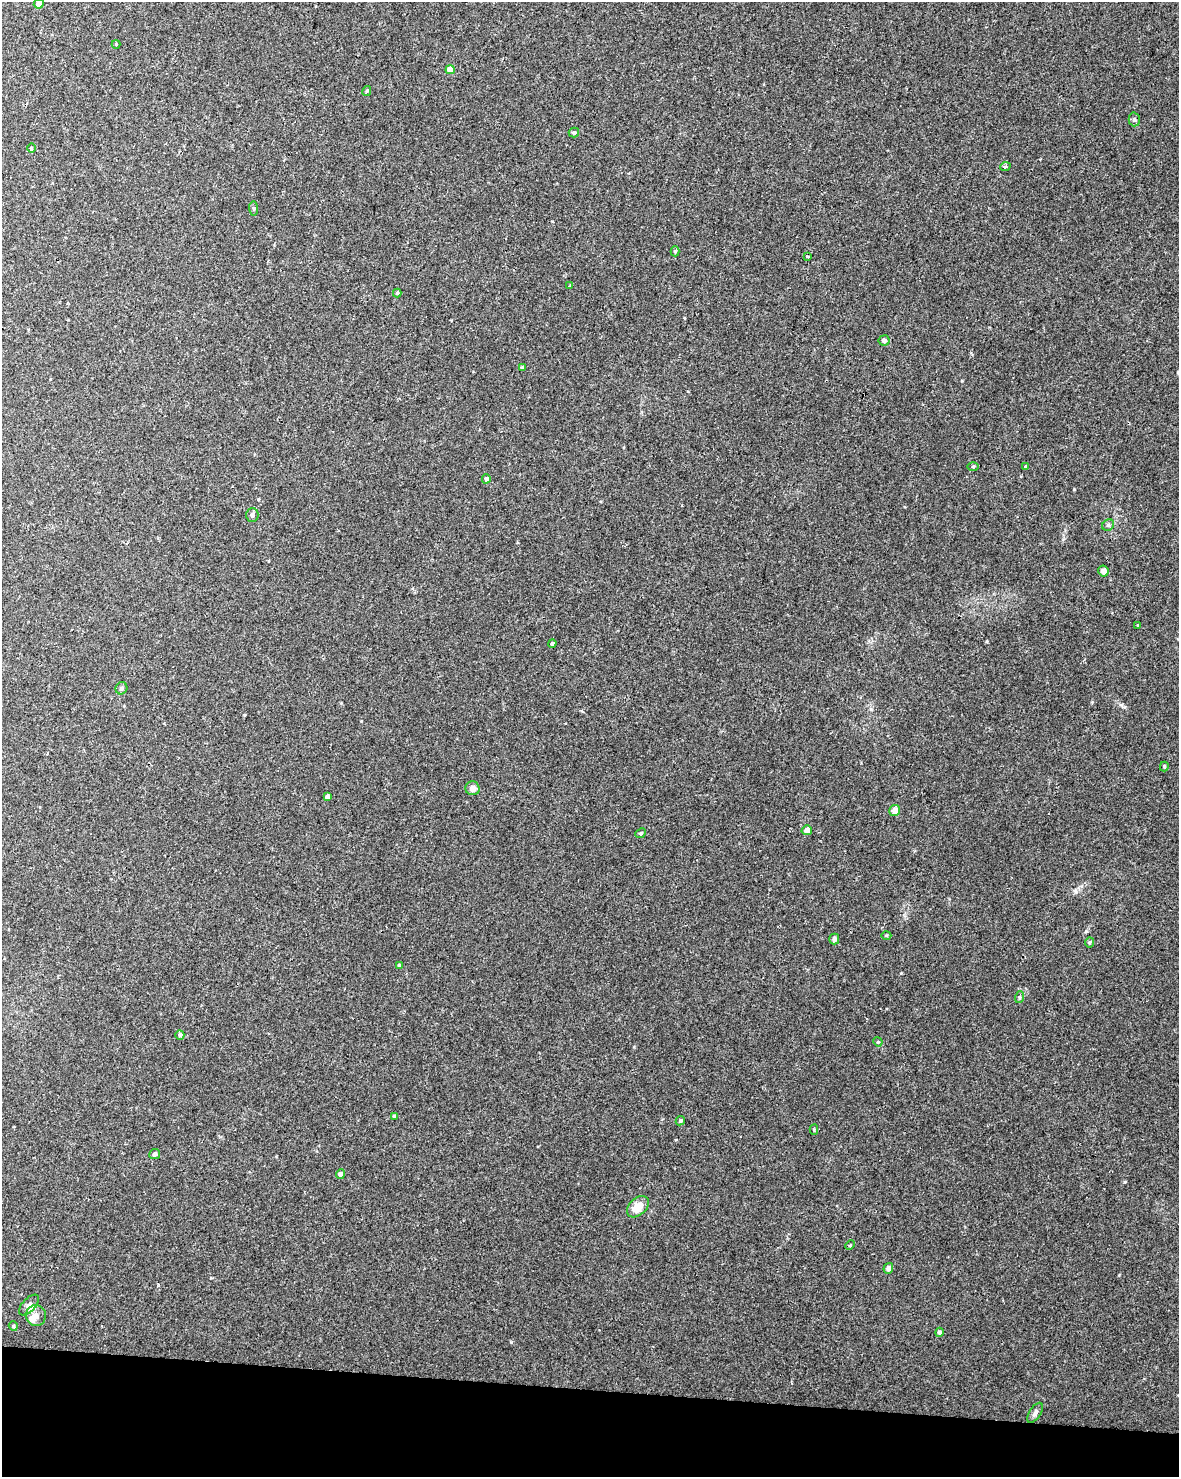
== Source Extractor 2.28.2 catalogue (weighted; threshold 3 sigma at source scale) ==
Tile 11 of 4 x 3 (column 3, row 3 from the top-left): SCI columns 2362-3538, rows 285-1759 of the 4715 x 4936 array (HDU 1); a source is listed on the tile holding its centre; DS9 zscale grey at full resolution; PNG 1181 x 1479 px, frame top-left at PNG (2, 2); each listed source drawn as its Kron ellipse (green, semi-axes under 4 px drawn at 4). Shown black and unused: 6% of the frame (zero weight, under 2 of 3 exposures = <1% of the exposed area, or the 3 px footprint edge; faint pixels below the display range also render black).
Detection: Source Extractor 2.28.2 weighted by HDU 2 'WHT'; one run over the whole footprint, this tile lists its part. Background 0.045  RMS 0.0065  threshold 0.0291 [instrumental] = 3 sigma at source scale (4.5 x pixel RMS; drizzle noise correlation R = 1.50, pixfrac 1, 0.0396/0.0396 arcsec/px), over >= 5 px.
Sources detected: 52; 2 inside a brighter listed object's ellipse — not listed separately; the other 50 listed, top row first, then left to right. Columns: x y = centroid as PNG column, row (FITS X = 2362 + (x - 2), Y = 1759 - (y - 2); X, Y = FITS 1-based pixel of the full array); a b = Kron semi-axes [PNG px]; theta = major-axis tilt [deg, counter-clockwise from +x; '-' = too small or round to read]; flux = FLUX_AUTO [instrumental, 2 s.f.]
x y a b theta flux
39 4 5 5 - 3.3
116 44 4 4 - 0.63
450 69 5 4 - 7.8
367 91 5 4 - 0.73
1134 119 7 5 89 1.4
574 133 5 5 - 1.3
31 148 5 3 - 0.77
1005 167 5 3 - 0.78
253 208 7 4 -85 1
675 251 5 4 - 0.87
807 256 3 3 - 1.4
570 286 3 3 - 0.51
397 293 4 4 - 0.8
884 340 5 5 - 2.3
522 368 4 3 - 1.1
973 466 5 3 - 0.65
1025 466 4 3 - 0.64
486 479 4 4 - 2.1
252 515 7 6 - 1.9
1108 525 6 5 - 1.3
1103 571 5 5 - 3.3
1138 626 4 3 - 3.4
552 644 4 4 - 1.1
121 688 6 6 - 1.4
1164 766 5 4 - 0.84
472 788 7 7 - 3.7
327 796 4 4 - 2.2
895 810 5 5 - 4.8
807 830 5 5 - 4.2
640 833 6 4 41 0.92
886 935 5 3 - 0.67
834 939 5 5 - 1.9
1089 942 5 4 - 0.92
399 965 4 4 - 0.82
1020 997 6 4 71 0.81
180 1035 5 4 - 1.2
878 1042 5 4 - 0.62
394 1116 4 4 - 0.73
680 1121 5 4 - 0.94
814 1130 5 4 - 0.7
155 1154 5 5 - 1.9
341 1174 5 4 - 1.9
638 1207 13 8 44 8.7
850 1245 5 3 - 0.72
888 1268 5 4 - 2.3
29 1305 13 6 47 2.5
36 1315 10 10 - 3.7
13 1326 5 4 - 0.87
939 1332 4 4 - 1.4
1035 1413 11 5 57 2
Isophote crosses this tile's border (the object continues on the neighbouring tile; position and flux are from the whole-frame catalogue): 1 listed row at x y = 39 4
Unlisted compact peaks at least as high as the median listed source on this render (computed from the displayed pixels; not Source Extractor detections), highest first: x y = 1125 1182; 511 1342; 1086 931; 1074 489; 901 973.